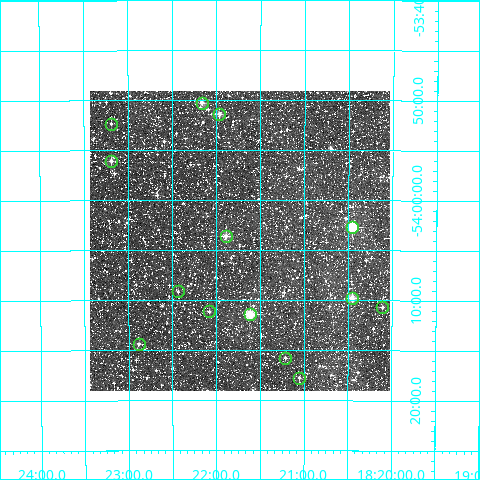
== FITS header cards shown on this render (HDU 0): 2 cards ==
NAXIS1  =                  300
NAXIS2  =                  300

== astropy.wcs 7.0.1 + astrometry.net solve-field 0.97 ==
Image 300 x 300 px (HDU 0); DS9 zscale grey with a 90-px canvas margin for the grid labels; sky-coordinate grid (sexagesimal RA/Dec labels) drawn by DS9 from the SOLVED WCS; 14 Tycho-2 reference stars matched to detected sources circled (green)
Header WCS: RA---TAN/DEC--TAN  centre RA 18:21:44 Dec -54:04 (275.43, -54.07 deg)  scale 6 arcsec/px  FOV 30.0' x 30.0'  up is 0 deg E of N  parity normal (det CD < 0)
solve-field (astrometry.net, Tycho-2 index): VERIFIED the header's WCS against the Tycho-2 star catalogue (verified at 2 index scales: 9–14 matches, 0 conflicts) and refined it, rather than solving blind
Solved WCS: RA---TAN-SIP/DEC--TAN-SIP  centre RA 18:21:44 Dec -54:04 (275.43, -54.07 deg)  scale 6 arcsec/px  FOV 30.0' x 30.0'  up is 0 deg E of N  parity normal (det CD < 0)
The solver's refit moves the header's centre by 1.5 arcsec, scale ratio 0.9998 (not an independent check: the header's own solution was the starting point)
Tycho-2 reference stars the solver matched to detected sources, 14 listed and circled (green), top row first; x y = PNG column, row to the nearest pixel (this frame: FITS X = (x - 90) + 1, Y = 300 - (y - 91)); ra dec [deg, ICRS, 3 dp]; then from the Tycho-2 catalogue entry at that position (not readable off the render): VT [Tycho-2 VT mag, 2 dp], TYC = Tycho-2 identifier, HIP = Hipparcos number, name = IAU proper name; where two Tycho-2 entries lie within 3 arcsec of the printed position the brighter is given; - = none
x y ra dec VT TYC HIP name
202 103 275.541 -53.838 10.53 8744-877-1 - -
219 114 275.491 -53.856 10.11 8744-1672-1 - -
111 124 275.797 -53.872 12.21 8744-1757-1 - -
111 161 275.797 -53.934 10.88 8744-2321-1 - -
352 227 275.114 -54.044 8.83 8744-2452-1 89882 -
226 236 275.473 -54.060 10.69 8744-2048-1 - -
178 291 275.609 -54.152 12.15 8744-1436-1 - -
352 298 275.114 -54.163 9.65 8744-1486-1 - -
382 307 275.027 -54.178 11.24 8744-1559-1 - -
209 311 275.520 -54.186 11.31 8744-1321-1 - -
250 314 275.405 -54.189 9.02 8744-2106-1 89987 -
139 344 275.721 -54.239 11.81 8744-1017-1 - -
285 358 275.303 -54.263 11.75 8744-1898-1 - -
299 378 275.263 -54.296 12.01 8744-2461-1 - -